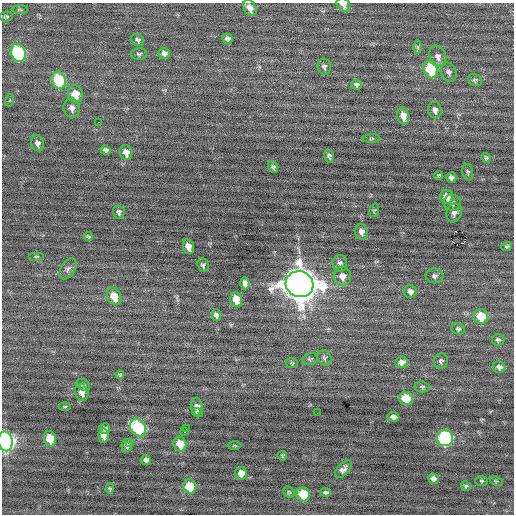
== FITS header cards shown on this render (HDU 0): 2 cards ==
NAXIS1  =                  512 / Axis length
NAXIS2  =                  512 / Axis length

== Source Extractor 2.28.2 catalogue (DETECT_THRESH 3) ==
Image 512 x 512 px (HDU 0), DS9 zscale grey, 1 PNG px = 1 image px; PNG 516 x 516 px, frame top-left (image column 1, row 512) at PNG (2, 3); each listed source drawn as its Kron ellipse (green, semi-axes under 4 px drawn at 4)
Background -0.0603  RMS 0.73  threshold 2.19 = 3 sigma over >= 5 px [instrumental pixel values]
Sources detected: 98; all 98 listed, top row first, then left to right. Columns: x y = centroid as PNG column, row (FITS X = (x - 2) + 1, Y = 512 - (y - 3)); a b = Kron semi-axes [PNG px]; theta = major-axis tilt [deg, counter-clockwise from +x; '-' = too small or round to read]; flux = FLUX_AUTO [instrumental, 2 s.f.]
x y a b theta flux
343 5 8 6 -47 320
250 8 8 6 -59 300
20 10 8 3 0 58
6 16 7 5 7 90
227 39 5 5 - 140
138 40 7 5 -34 120
418 47 6 4 90 87
18 53 9 7 -70 5100
139 54 8 6 2 100
164 54 6 5 - 200
438 56 11 8 -70 250
324 66 8 7 - 140
431 69 9 7 -74 2400
449 72 10 7 -64 190
59 80 9 7 -68 3300
475 80 7 5 -29 100
357 85 5 5 - 130
75 94 9 7 -73 800
10 100 6 4 71 61
72 108 10 8 -73 250
435 110 8 7 - 200
403 116 8 6 -77 470
98 122 3 2 - 700
372 138 9 4 1 70
37 143 8 6 -70 180
106 150 5 4 - 130
126 152 7 6 - 420
329 156 6 5 - 130
486 158 5 4 - 87
273 167 6 5 - 110
468 172 8 5 -77 89
439 175 4 4 - 76
451 178 5 5 - 160
447 197 7 6 - 540
452 203 8 8 - 180
374 210 7 4 73 66
119 212 6 5 - 140
454 213 9 7 73 200
361 232 8 6 -78 280
88 237 4 4 - 76
507 246 5 4 - 81
188 247 7 5 -72 460
37 256 8 4 0 77
340 263 8 7 - 170
203 265 7 5 -69 130
68 269 11 7 58 190
342 276 9 8 - 360
434 276 9 7 -10 160
245 283 6 4 -87 180
299 284 14 13 - 95000
410 292 6 6 - 220
114 296 9 7 -68 880
236 300 7 5 -74 900
216 315 5 5 - 170
481 316 7 7 - 1100
458 329 7 5 -23 90
498 340 6 5 - 100
324 358 8 6 -60 120
310 359 8 5 21 92
441 361 7 7 - 140
401 362 6 5 - 260
292 363 6 5 - 75
499 367 6 5 - 210
120 375 4 4 - 85
83 385 7 5 -37 93
422 387 7 5 -6 94
82 392 9 6 -73 290
406 399 7 6 - 1600
197 406 9 6 -87 210
65 407 6 3 -4 59
198 413 5 4 - 99
317 413 2 2 - 120
393 417 6 5 - 280
105 428 5 5 - 150
138 428 9 7 -54 5700
187 428 3 2 - 110
185 432 3 2 - 56
103 435 7 5 -87 300
445 438 8 8 - 7200
50 439 8 6 -73 1200
5 441 10 7 -79 15000
130 442 2 2 - 55
180 444 7 6 - 840
127 445 6 5 - 180
235 446 7 3 0 52
282 456 5 5 - 63
146 460 5 5 - 150
343 469 11 5 48 210
241 473 6 6 - 440
433 479 5 5 - 260
482 481 6 5 - 70
496 481 7 4 -24 67
190 486 7 6 - 1700
466 486 5 4 - 83
110 489 5 4 - 77
289 492 6 5 - 73
326 492 5 4 - 110
303 494 7 6 - 1500
At the frame edge (FLAGS 8, measured only in part): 2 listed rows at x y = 343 5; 5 441